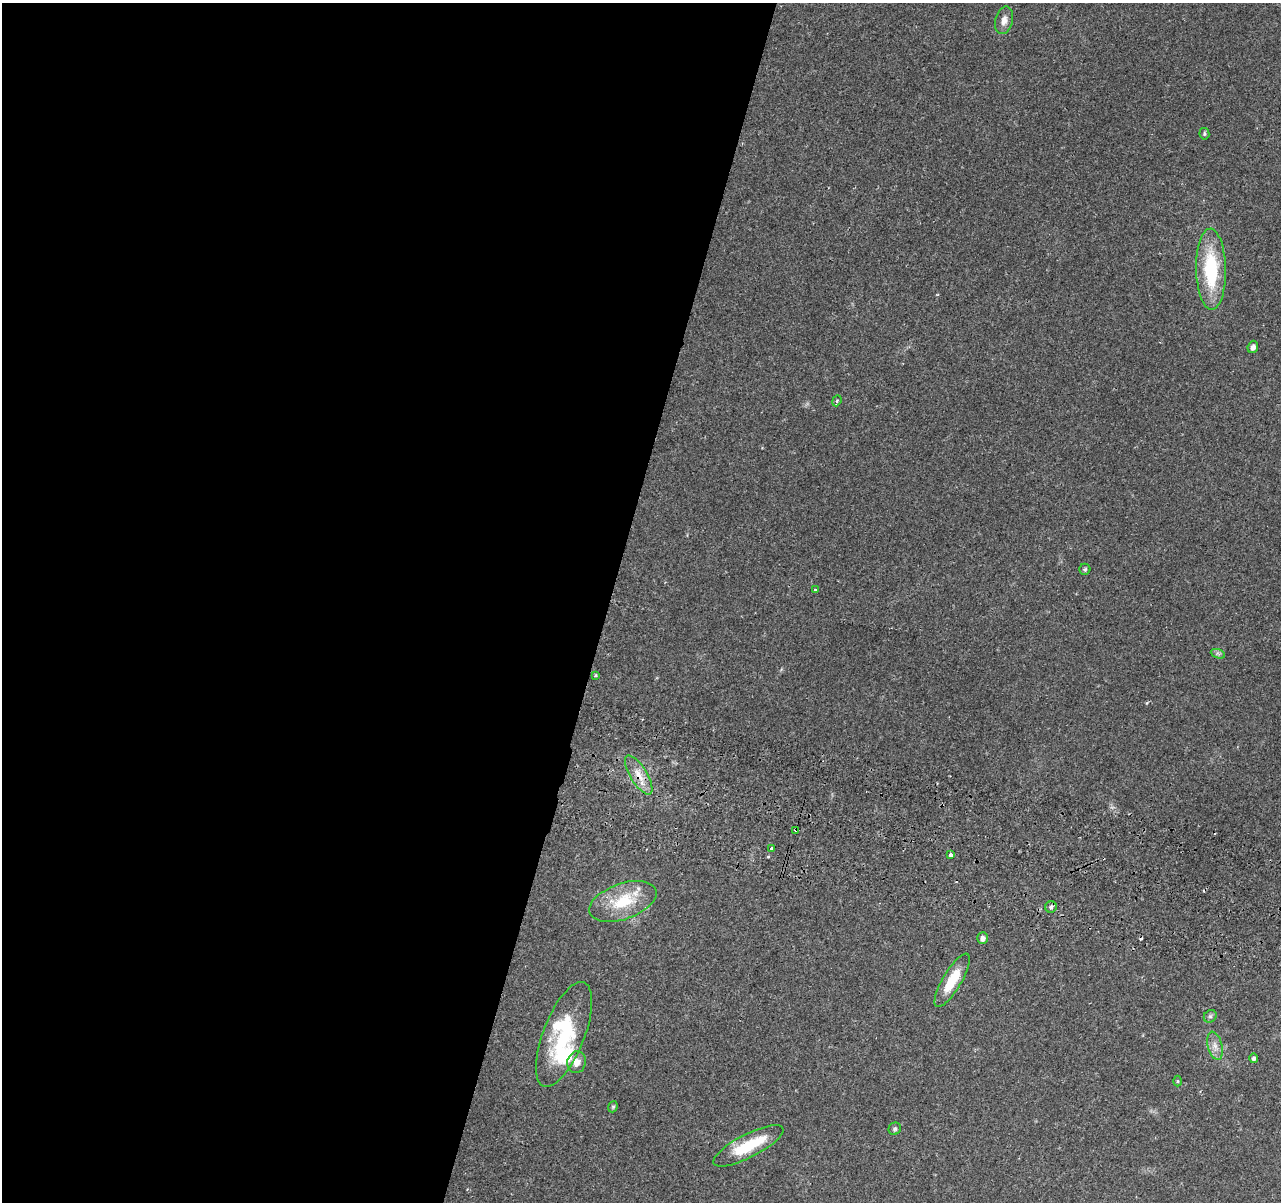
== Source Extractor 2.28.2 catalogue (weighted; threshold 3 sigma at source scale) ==
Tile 5 of 4 x 4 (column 1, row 2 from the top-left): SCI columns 16-1294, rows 2674-3873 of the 5156 x 5407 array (HDU 1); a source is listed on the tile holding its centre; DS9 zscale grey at full resolution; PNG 1283 x 1204 px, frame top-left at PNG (2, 3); each listed source drawn as its Kron ellipse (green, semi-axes under 4 px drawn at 4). Shown black and unused: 48% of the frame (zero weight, under 2 of 3 exposures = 3% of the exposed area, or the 3 px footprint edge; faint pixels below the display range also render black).
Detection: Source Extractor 2.28.2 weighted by HDU 2 'WHT'; one run over the whole footprint, this tile lists its part. Background 0.117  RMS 0.0067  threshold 0.0302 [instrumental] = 3 sigma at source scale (4.5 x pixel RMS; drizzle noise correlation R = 1.50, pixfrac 1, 0.0396/0.0396 arcsec/px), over >= 5 px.
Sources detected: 34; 2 inside a brighter object's white glare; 5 cosmic-ray / hot-pixel residue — neither listed nor drawn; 1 inside a brighter listed object's ellipse — not listed separately; the other 26 listed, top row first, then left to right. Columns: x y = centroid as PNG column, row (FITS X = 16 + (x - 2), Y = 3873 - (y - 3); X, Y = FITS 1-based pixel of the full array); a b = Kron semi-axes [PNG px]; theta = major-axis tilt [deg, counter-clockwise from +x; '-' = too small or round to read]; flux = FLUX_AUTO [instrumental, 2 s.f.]
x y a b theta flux
1004 20 14 8 77 4.9
1204 134 6 5 - 1.1
1211 269 40 15 -89 47
1253 347 6 5 - 2.6
837 401 6 4 68 1
1085 569 5 5 - 1.1
815 590 3 2 - 0.87
1218 654 7 4 -19 1.4
595 675 3 3 - 0.86
639 775 22 8 -58 9
796 830 3 3 - 2.8
771 848 3 3 - 1.6
950 855 3 3 - 5.3
623 901 35 18 19 29
1051 907 5 5 - 1.3
982 938 6 5 - 2.6
952 980 30 9 59 19
1210 1016 7 5 44 1.4
564 1034 56 20 69 50
1215 1046 14 7 -75 4.5
1253 1058 5 4 - 1.7
577 1062 11 9 76 5.7
1178 1081 5 3 - 0.69
613 1107 6 4 68 0.93
895 1129 6 6 - 1.4
748 1146 39 11 27 29
Overlapping masked pixels (flux is a lower limit): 2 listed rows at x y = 639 775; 796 830